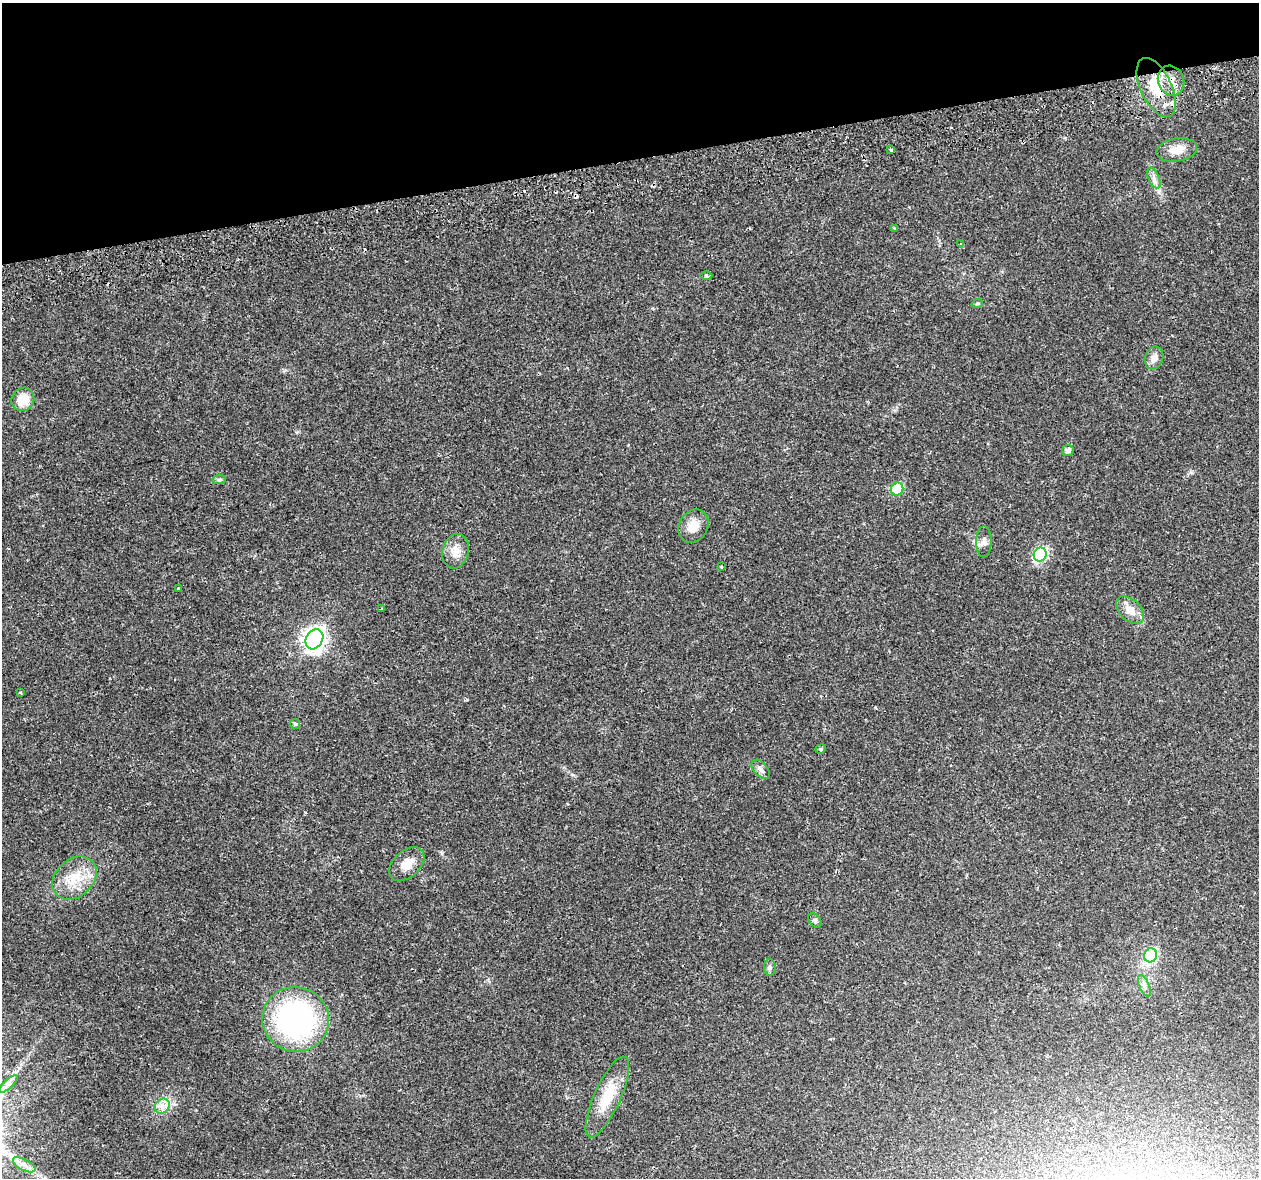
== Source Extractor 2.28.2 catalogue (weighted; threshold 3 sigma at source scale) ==
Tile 3 of 4 x 4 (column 3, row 1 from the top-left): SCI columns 2528-3784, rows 3614-4789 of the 5057 x 4923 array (HDU 1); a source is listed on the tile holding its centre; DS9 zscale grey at full resolution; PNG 1261 x 1180 px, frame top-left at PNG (2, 3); each listed source drawn as its Kron ellipse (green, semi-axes under 4 px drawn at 4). Shown black and unused: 13% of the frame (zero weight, under 2 of 3 exposures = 3% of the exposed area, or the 3 px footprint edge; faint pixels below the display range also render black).
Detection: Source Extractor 2.28.2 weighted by HDU 2 'WHT'; one run over the whole footprint, this tile lists its part. Background 0.0296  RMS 0.0032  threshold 0.0145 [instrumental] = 3 sigma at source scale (4.5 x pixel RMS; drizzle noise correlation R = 1.50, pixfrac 1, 0.0396/0.0396 arcsec/px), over >= 5 px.
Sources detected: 47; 8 cosmic-ray / hot-pixel residue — neither listed nor drawn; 1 inside a brighter listed object's ellipse — not listed separately; the other 38 listed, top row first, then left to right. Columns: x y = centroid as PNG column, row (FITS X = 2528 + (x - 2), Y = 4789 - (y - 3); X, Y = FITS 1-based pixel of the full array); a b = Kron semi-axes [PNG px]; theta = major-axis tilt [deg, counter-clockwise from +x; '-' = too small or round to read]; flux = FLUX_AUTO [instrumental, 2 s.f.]
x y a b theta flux
1171 81 15 13 -67 4.6
1156 88 32 15 -65 12
891 150 4 3 - 0.4
1177 150 20 11 9 5
1154 178 11 5 -66 1.4
894 228 3 3 - 0.41
961 244 4 3 - 0.39
706 276 6 4 1 0.5
977 304 6 3 19 0.45
1154 358 11 9 72 2.3
23 399 12 11 - 6.5
1068 451 6 5 - 1.5
219 480 7 4 2 0.59
897 489 6 6 - 17
693 526 17 14 59 4.3
984 542 15 8 90 1.8
456 551 17 13 74 3.7
1040 554 7 6 - 39
721 567 3 2 - 0.28
179 589 4 3 - 1.6
382 608 4 3 - 1
1130 610 17 10 -43 3.9
314 639 10 8 59 210
21 692 3 3 - 0.54
295 724 5 5 - 0.49
821 749 5 4 - 0.48
761 769 11 6 -48 1.3
407 864 20 13 42 4.3
75 878 24 18 42 8.9
815 920 8 5 -50 0.61
1151 955 7 6 - 30
770 967 8 6 -90 0.8
1144 986 11 5 -68 1.3
295 1019 33 32 - 70
8 1084 12 4 43 1.4
607 1097 44 13 66 11
162 1106 8 7 - 1.8
24 1165 12 5 -28 1.9
Overlapping masked pixels (flux is a lower limit): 2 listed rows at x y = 1171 81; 1156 88
Unlisted compact peaks at least as high as the median listed source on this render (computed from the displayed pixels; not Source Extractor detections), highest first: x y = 442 853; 1191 472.